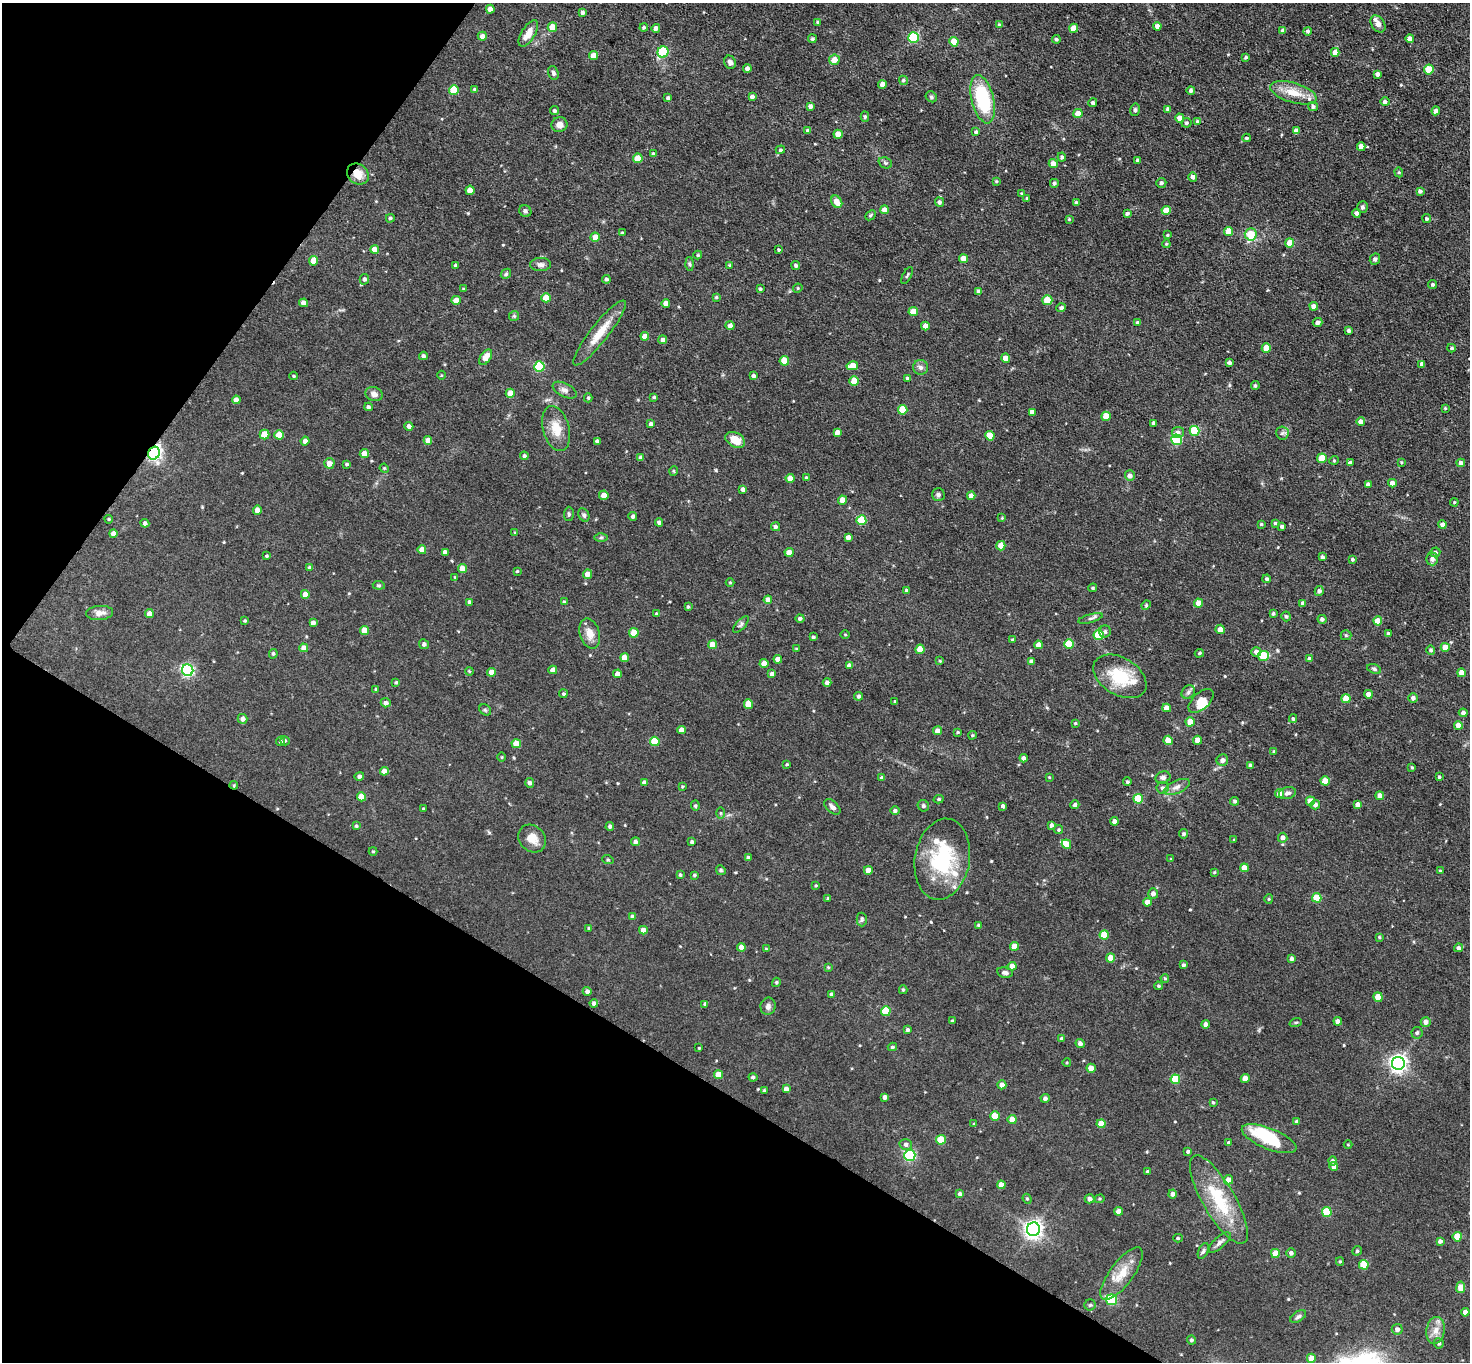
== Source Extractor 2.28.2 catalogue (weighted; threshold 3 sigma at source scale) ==
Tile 9 of 4 x 4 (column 1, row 3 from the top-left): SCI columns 1-1468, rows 1651-3010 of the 5872 x 5879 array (HDU 1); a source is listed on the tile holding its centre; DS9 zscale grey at full resolution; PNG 1472 x 1364 px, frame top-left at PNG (2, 3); each listed source drawn as its Kron ellipse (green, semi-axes under 4 px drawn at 4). Shown black and unused: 29% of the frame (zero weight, under 3 of 5 exposures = <1% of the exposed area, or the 3 px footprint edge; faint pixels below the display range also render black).
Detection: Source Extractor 2.28.2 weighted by HDU 2 'WHT'; one run over the whole footprint, this tile lists its part. Background 0.0516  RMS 0.007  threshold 0.0314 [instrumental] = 3 sigma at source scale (4.5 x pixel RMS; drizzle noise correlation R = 1.50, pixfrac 1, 0.05/0.05 arcsec/px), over >= 5 px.
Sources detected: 521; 1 inside a brighter object's white glare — neither listed nor drawn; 8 inside a brighter listed object's ellipse — not listed separately; of the other 512, all 500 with FLUX_AUTO >= 0.565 (the completeness limit of this list) listed and drawn (12 fainter detections not listed), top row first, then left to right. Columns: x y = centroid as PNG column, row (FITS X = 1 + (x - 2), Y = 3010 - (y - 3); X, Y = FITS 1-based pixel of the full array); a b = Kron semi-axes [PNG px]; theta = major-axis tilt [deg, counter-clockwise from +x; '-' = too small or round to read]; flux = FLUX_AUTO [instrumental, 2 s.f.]
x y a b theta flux
490 9 4 4 - 4.4
582 13 4 4 - 2.1
818 22 4 4 - 0.99
1378 24 9 6 -56 3.6
999 25 4 3 - 0.83
1157 26 4 4 - 2.9
552 27 5 4 - 10
644 27 4 4 - 1.3
656 28 4 4 - 2.8
1074 28 4 4 - 8.4
1283 30 4 4 - 2.2
1308 31 4 4 - 1.6
528 33 15 7 58 8
482 36 4 4 - 3.3
914 37 5 5 - 46
1410 38 4 4 - 3.7
812 39 4 4 - 1.1
1056 39 4 4 - 1.3
954 42 5 4 - 12
663 52 6 5 - 40
1335 52 4 4 - 5.1
593 56 4 4 - 8.5
1246 57 4 3 - 1.4
834 60 5 5 - 6.4
730 62 7 5 -64 2.8
747 68 4 4 - 2.1
1429 69 5 5 - 17
553 73 7 5 -71 1.6
1378 74 4 4 - 2.8
903 80 5 4 - 1.2
882 84 4 4 - 4.2
454 90 5 5 - 21
475 90 4 3 - 1.6
1191 90 4 4 - 2
1293 93 24 10 -16 12
752 96 4 3 - 1.9
931 97 6 5 - 1.1
668 98 4 4 - 1.9
983 99 25 11 -76 47
1385 102 5 4 - 2
1093 103 4 4 - 1.5
810 106 4 4 - 2.4
1313 107 5 4 - 1.9
1168 109 4 3 - 1.6
1135 110 6 4 78 1.2
554 111 4 4 - 1.4
1436 111 4 4 - 2.6
1078 114 4 4 - 8.1
865 117 5 4 - 1.1
1180 118 4 4 - 5.4
1197 121 3 3 - 0.93
1186 123 5 5 - 1.3
559 125 8 7 - 3.9
807 130 4 3 - 1
1296 131 4 4 - 4
976 132 4 4 - 1.2
838 134 4 4 - 9.4
1247 138 4 3 - 0.98
1361 147 4 4 - 3.8
780 150 5 4 - 1.1
653 154 4 4 - 1.6
1062 157 4 4 - 1.6
638 158 5 4 - 10
1138 160 4 3 - 1.6
885 163 7 5 -22 1.2
1053 164 4 4 - 5.1
1399 172 5 4 - 0.85
358 174 11 9 -39 7.4
1193 177 4 4 - 2.4
996 181 4 3 - 0.71
1054 183 4 4 - 1.5
1161 183 5 5 - 1.6
470 190 4 4 - 6.6
1420 191 4 3 - 1.6
1022 193 3 3 - 0.68
1027 198 3 3 - 0.72
837 202 7 5 -53 6.9
939 202 5 4 - 2
1076 202 4 4 - 1.4
1362 207 6 5 - 1.5
884 210 4 4 - 5.1
1166 210 4 4 - 7.3
525 211 6 5 - 1.4
1127 213 4 4 - 1.4
1357 213 4 4 - 2
870 215 6 4 42 1
390 218 4 4 - 1.2
1069 219 4 4 - 0.58
1427 219 4 4 - 1.1
1229 231 4 4 - 9.9
622 233 4 3 - 0.69
1251 234 6 6 - 13
1167 235 3 3 - 0.75
595 237 4 4 - 7.1
1290 243 4 4 - 11
1166 244 4 4 - 0.69
375 249 4 4 - 6.3
779 250 3 3 - 0.89
698 255 4 4 - 0.7
963 259 4 4 - 7.8
1375 259 6 5 - 1.5
313 261 5 4 - 9
690 264 6 4 -87 1.1
455 265 3 3 - 1.1
541 265 10 6 0 2.7
730 265 4 3 - 0.85
796 265 4 4 - 1.3
506 274 6 4 47 0.97
907 275 9 3 62 0.82
364 279 5 4 - 1.7
606 279 4 4 - 1.5
1433 285 4 4 - 1.4
798 288 5 4 - 0.72
463 289 4 3 - 0.69
760 289 3 3 - 0.96
979 292 4 4 - 3.1
716 297 4 4 - 0.87
546 298 4 4 - 12
456 300 4 4 - 7
1047 300 5 5 - 15
303 303 4 4 - 4.6
666 303 4 4 - 4.1
1314 306 4 4 - 4.3
1061 308 5 4 - 1.9
913 312 4 4 - 11
514 316 5 5 - 1.1
1137 322 4 3 - 0.9
1318 322 5 4 - 2.7
730 326 4 4 - 2.7
925 326 4 4 - 5
1349 331 3 3 - 1.9
599 333 40 9 52 14
645 336 4 4 - 5.2
663 340 4 4 - 2.8
1266 348 4 4 - 11
1451 348 4 4 - 0.83
423 356 4 4 - 1.7
486 357 9 5 55 8.4
1006 358 4 4 - 5.6
784 361 5 4 - 17
1229 363 4 3 - 2.3
1422 364 4 4 - 2.6
539 366 5 5 - 40
852 366 6 4 12 9.6
921 367 7 7 - 2.4
442 375 4 3 - 0.58
294 376 4 3 - 0.85
753 376 4 4 - 1.6
907 378 3 3 - 1.3
854 381 4 4 - 12
1255 386 4 4 - 1.3
565 390 13 6 -27 2.9
510 393 4 4 - 8.6
374 394 9 7 -18 2.9
654 397 3 3 - 0.89
588 398 4 4 - 0.92
236 400 4 4 - 4.3
368 407 4 4 - 1.7
1445 408 3 3 - 0.63
903 410 5 5 - 16
1032 412 4 4 - 3.1
1106 416 4 4 - 13
1361 422 4 4 - 4.6
1153 423 4 3 - 1.4
651 424 4 3 - 2.4
409 426 4 4 - 2.2
556 429 23 13 -75 11
1194 431 5 5 - 28
837 432 4 4 - 3.8
1178 433 6 5 - 3.1
1282 433 6 6 - 1.7
265 435 5 5 - 14
279 435 4 4 - 10
990 436 5 4 - 11
428 440 4 4 - 4.9
735 440 10 7 -30 9.7
1177 440 5 5 - 44
305 441 4 4 - 3.4
597 441 4 3 - 1.9
154 453 6 5 - 180
364 454 4 4 - 8.8
524 456 4 4 - 1.5
641 458 4 4 - 2.7
1322 458 5 4 - 14
1334 460 4 4 - 0.84
1401 462 4 4 - 0.68
329 463 5 5 - 5.3
1350 463 4 4 - 1.9
1461 463 4 4 - 2.9
347 464 4 3 - 0.98
384 468 4 3 - 0.74
674 471 5 3 - 0.75
1130 476 5 5 - 2.8
790 478 4 4 - 5.6
806 478 4 3 - 1.3
1392 483 4 4 - 4.7
1368 485 4 4 - 3.2
743 489 4 4 - 2.3
938 494 6 6 - 1.6
604 495 5 4 - 5.3
971 496 4 4 - 5.6
843 500 4 4 - 7
1454 502 4 4 - 0.72
257 510 4 4 - 4.2
569 514 7 5 89 1.2
584 515 7 5 -62 1.5
633 516 4 4 - 1.7
1002 518 4 4 - 0.59
109 519 4 3 - 0.82
861 520 5 5 - 28
659 522 4 4 - 2
145 523 4 4 - 1.8
1275 523 3 3 - 0.79
1261 524 4 3 - 0.86
1442 525 4 4 - 3.7
1282 526 4 3 - 1.7
776 527 4 4 - 1.6
515 532 4 3 - 0.59
113 533 4 4 - 3.8
601 537 6 4 1 1
848 537 4 4 - 3.5
1001 546 5 4 - 8.9
422 550 4 4 - 5.7
445 552 4 4 - 2.8
789 552 4 4 - 5.8
1435 552 5 5 - 1.7
267 556 4 3 - 0.84
1322 557 4 3 - 1.9
1352 559 3 3 - 1.1
1432 559 6 6 - 2.5
309 567 4 4 - 1.2
462 569 4 4 - 7.3
517 571 3 3 - 0.8
587 574 4 4 - 5.2
455 577 4 3 - 0.58
1267 579 4 4 - 1.4
730 583 4 3 - 0.57
379 585 6 4 -6 0.9
1093 588 4 3 - 0.87
907 590 4 4 - 1.7
1319 591 5 4 - 1.6
305 594 4 4 - 6.3
768 600 4 4 - 4.7
469 602 4 3 - 1.6
564 602 4 4 - 0.81
1199 603 4 4 - 6.7
1303 603 4 4 - 2.2
1146 605 5 4 - 0.83
688 607 4 3 - 0.88
100 613 13 7 4 4.7
149 614 4 4 - 5.6
656 614 4 3 - 0.73
1273 614 4 4 - 1.1
1286 616 5 4 - 1.4
800 618 4 4 - 1.8
1090 618 12 4 16 1.9
1322 619 4 4 - 2.2
245 621 4 3 - 0.82
1378 621 4 4 - 9
313 623 4 4 - 2.5
741 624 10 4 49 1.6
1220 629 5 4 - 4.4
365 630 4 4 - 11
1105 631 6 6 - 1.6
590 633 15 10 -75 7.2
634 633 5 4 - 17
1388 633 3 3 - 1
845 635 5 3 - 0.61
1098 635 5 5 - 24
1346 635 5 5 - 0.93
813 637 3 3 - 1.1
1013 640 4 4 - 1.2
424 644 5 4 - 1.7
1069 644 5 5 - 21
713 645 4 4 - 6.8
1038 645 4 4 - 4
1445 647 4 4 - 7.5
304 648 4 4 - 5.5
796 649 4 3 - 0.72
920 649 4 4 - 11
1431 650 5 4 - 1.2
1256 652 5 4 - 3.5
1199 653 5 4 - 0.89
273 654 5 4 - 1.1
1263 656 5 5 - 17
625 658 4 4 - 8.9
778 659 4 4 - 4.7
1309 659 4 4 - 2
940 661 4 3 - 0.73
1031 661 4 4 - 1.8
764 663 4 4 - 6.3
849 665 4 4 - 2.8
1374 669 7 4 -21 1.3
188 670 6 5 - 110
553 670 4 4 - 4.6
469 671 4 3 - 0.65
491 672 4 4 - 4.9
1461 673 4 4 - 6.8
618 674 4 4 - 4.8
772 674 4 4 - 2.6
1120 676 29 18 -31 26
396 682 4 3 - 1
827 682 4 4 - 2.5
376 689 4 3 - 0.7
1188 692 7 6 - 1.8
563 694 4 4 - 1.1
1368 694 4 4 - 2.8
858 696 4 4 - 1.5
1413 698 5 5 - 2.3
1346 699 4 4 - 12
895 701 4 3 - 0.6
1201 701 15 8 43 5.2
386 703 5 4 - 2.7
748 704 4 4 - 11
1167 708 4 4 - 6.5
485 710 6 5 - 1.1
1463 713 4 4 - 2.2
242 719 5 5 - 2.7
1293 719 4 3 - 1
1190 722 4 4 - 11
1075 723 4 3 - 0.8
1458 725 4 4 - 6.1
681 730 4 4 - 4.9
937 731 4 4 - 4.2
958 732 4 3 - 0.82
972 735 4 3 - 0.83
1168 740 4 4 - 9.6
1197 740 4 4 - 6
280 741 4 4 - 1.2
285 741 5 4 - 1.1
655 741 5 4 - 17
516 744 5 4 - 9.4
1274 752 4 3 - 0.95
502 757 4 3 - 0.62
1024 758 4 4 - 2.3
1222 760 6 5 - 3.2
787 764 3 3 - 0.75
1250 765 4 3 - 1.5
1412 767 4 3 - 0.83
384 771 4 4 - 5.5
359 776 5 4 - 1.6
1049 777 4 3 - 0.66
1439 777 3 3 - 1
882 778 4 4 - 2.7
1163 778 7 6 - 2.2
1325 781 4 4 - 9.5
644 782 4 4 - 2.2
1127 782 4 4 - 1.2
530 783 5 4 - 1.9
234 785 4 4 - 0.7
682 786 4 3 - 0.69
1177 787 14 6 24 3.5
1163 788 6 6 - 2
1287 793 9 6 16 2.5
1280 794 4 4 - 6.9
1380 796 4 4 - 6.4
361 797 4 4 - 11
939 799 5 4 - 1.1
1138 799 5 5 - 24
1235 801 4 4 - 1.5
1310 801 4 4 - 8.3
1075 805 4 4 - 1.7
1315 805 5 4 - 2.6
1358 805 4 4 - 3.9
695 806 5 4 - 1.1
923 806 6 5 - 1.5
1003 806 4 3 - 1.9
832 807 9 5 -42 2.5
423 809 4 4 - 0.83
895 810 4 4 - 1.5
721 813 6 4 -90 0.81
1114 821 4 4 - 3.1
1051 825 4 3 - 1.8
356 826 4 4 - 0.96
610 826 4 4 - 1.7
1059 830 4 4 - 0.92
1184 834 4 4 - 1.2
532 838 15 12 -43 8.4
1283 838 5 5 - 3
1234 840 4 3 - 0.59
635 842 4 4 - 2.1
692 842 4 3 - 1.7
1066 844 5 4 - 7.5
373 851 4 4 - 0.73
748 857 4 3 - 1.2
942 859 41 27 80 50
1171 859 3 3 - 0.57
608 860 6 3 -19 0.83
1244 868 4 4 - 7.6
721 870 5 4 - 0.95
868 870 4 4 - 6.1
1440 871 3 3 - 0.67
1214 872 3 2 - 0.67
680 875 4 3 - 0.94
694 875 3 3 - 0.98
816 885 3 3 - 0.62
1153 894 5 5 - 3
1317 898 5 4 - 14
828 899 4 4 - 1.1
1269 899 5 4 - 0.79
1147 902 4 4 - 5.3
633 917 4 4 - 3
862 919 7 5 90 1.2
978 925 3 3 - 0.75
589 928 4 3 - 0.98
643 930 4 4 - 5.5
1104 935 4 4 - 15
1379 937 4 3 - 0.85
1014 946 4 4 - 7.5
741 947 4 4 - 3.6
1458 948 4 4 - 1.6
766 949 4 4 - 0.62
1111 958 4 4 - 7.8
1292 958 4 4 - 1.8
1184 965 4 4 - 1.4
1012 966 4 4 - 6.2
828 967 4 3 - 0.68
1005 973 8 5 -9 2.1
1165 978 4 3 - 0.84
776 982 5 4 - 0.9
1158 986 4 3 - 0.86
903 990 4 4 - 0.93
587 991 4 4 - 2.5
831 994 4 3 - 1.3
1378 997 5 4 - 11
594 1003 4 4 - 1.8
705 1004 3 3 - 1.3
768 1006 9 7 79 2.3
886 1011 5 4 - 19
952 1021 3 3 - 1
1338 1021 4 4 - 4
1296 1022 6 4 19 0.83
1426 1022 5 5 - 3.4
1206 1024 4 4 - 2.5
908 1030 4 4 - 1.6
1417 1033 6 5 - 1.5
1061 1039 4 4 - 1.5
1080 1043 5 4 - 2.1
892 1047 4 3 - 1
699 1048 3 2 - 0.58
1067 1063 4 3 - 0.59
1398 1063 6 6 - 270
1091 1068 4 4 - 6.4
718 1075 4 4 - 9.6
753 1077 4 3 - 1.2
1175 1079 5 5 - 20
1245 1079 4 4 - 7.5
1002 1085 4 4 - 4.2
786 1089 4 4 - 3.5
764 1090 4 3 - 0.79
885 1097 4 4 - 3
1045 1098 4 4 - 1.9
1213 1102 4 3 - 0.9
995 1116 5 4 - 15
1012 1120 4 4 - 7.1
1297 1122 4 3 - 1.6
974 1124 4 3 - 0.63
1101 1124 4 4 - 8.2
1269 1139 29 10 -22 22
941 1140 5 4 - 19
1229 1143 4 3 - 1.4
906 1144 6 5 - 2.2
1348 1145 4 3 - 0.57
1188 1152 4 4 - 1.5
910 1155 5 5 - 76
1332 1161 4 4 - 2
1334 1167 4 4 - 4
1148 1171 4 3 - 1
1228 1180 5 4 - 4.5
1001 1185 4 4 - 5
960 1194 4 4 - 2.1
1172 1194 4 4 - 2.5
1027 1199 5 4 - 0.98
1089 1199 5 4 - 2.8
1100 1199 5 4 - 0.8
1219 1199 50 16 -60 36
1119 1211 4 4 - 5.5
1327 1212 5 5 - 24
1033 1229 7 6 - 290
1457 1237 4 4 - 13
1178 1238 5 4 - 0.94
1440 1241 4 4 - 2.2
1219 1243 14 5 42 2.7
1203 1251 8 4 65 1.4
1357 1251 5 4 - 1.1
1275 1253 4 4 - 11
1291 1253 4 4 - 2.3
1340 1261 4 4 - 0.78
1364 1265 5 4 - 18
1122 1274 32 11 53 14
1461 1287 6 4 82 9.8
1112 1300 6 5 - 40
1090 1305 5 5 - 1.1
1465 1312 4 4 - 3.8
1298 1317 9 5 32 1.7
1397 1329 5 5 - 2.6
1436 1330 13 9 81 5.8
1191 1340 4 4 - 1.3
1439 1343 5 5 - 1.4
1311 1358 4 4 - 7.1
Overlapping masked pixels (flux is a lower limit): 3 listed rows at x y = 358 174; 154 453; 234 785